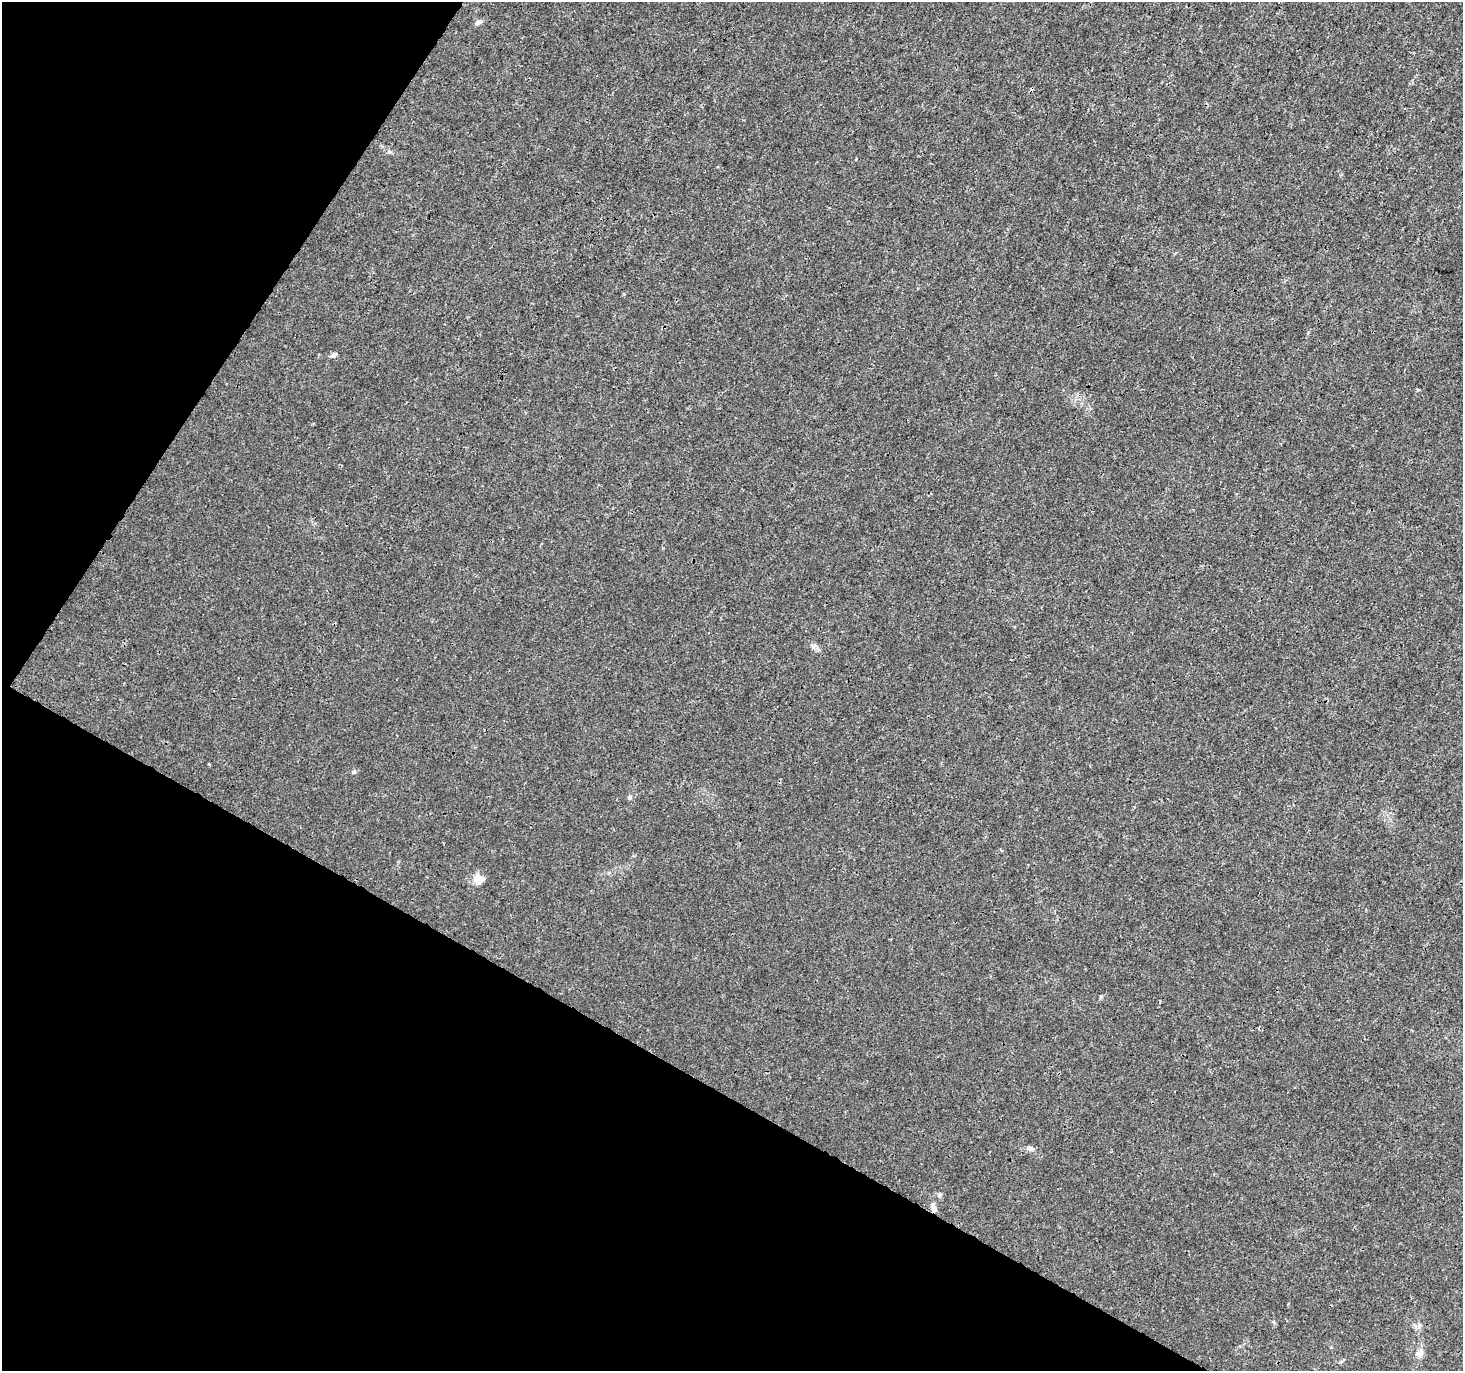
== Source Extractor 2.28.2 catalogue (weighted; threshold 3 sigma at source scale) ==
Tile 9 of 4 x 4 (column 1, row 3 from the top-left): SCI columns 1-1461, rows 1563-2931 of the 5854 x 5930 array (HDU 1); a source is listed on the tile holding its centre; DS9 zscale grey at full resolution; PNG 1465 x 1373 px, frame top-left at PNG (2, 2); no overlay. Shown black and unused: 29% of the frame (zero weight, under 3 of 4 exposures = <1% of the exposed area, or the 3 px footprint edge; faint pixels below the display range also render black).
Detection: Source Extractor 2.28.2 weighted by HDU 2 'WHT'; one run over the whole footprint, this tile lists its part. Background 0.00142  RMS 0.0013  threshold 0.00607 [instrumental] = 3 sigma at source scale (4.5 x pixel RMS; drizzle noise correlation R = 1.50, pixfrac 1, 0.0396/0.0396 arcsec/px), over >= 5 px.
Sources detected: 12; all 12 listed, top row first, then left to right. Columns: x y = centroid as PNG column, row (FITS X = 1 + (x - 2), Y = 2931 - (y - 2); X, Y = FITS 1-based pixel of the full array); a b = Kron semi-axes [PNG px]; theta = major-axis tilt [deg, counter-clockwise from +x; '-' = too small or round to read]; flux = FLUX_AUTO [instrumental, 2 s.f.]
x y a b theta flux
478 22 9 6 24 0.49
334 355 8 5 33 0.41
1417 390 4 3 - 0.19
354 772 6 6 - 0.28
630 797 6 5 - 0.24
479 880 13 13 - 1.3
1101 996 6 4 -1 0.15
1031 1149 9 5 -14 0.43
940 1195 7 4 89 0.23
934 1208 10 6 -73 0.85
1419 1325 7 4 -72 0.26
1420 1353 12 7 17 0.61
Overlapping masked pixels (flux is a lower limit): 1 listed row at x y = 934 1208
Unlisted compact peaks at least as high as the median listed source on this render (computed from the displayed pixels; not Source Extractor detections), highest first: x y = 389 152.